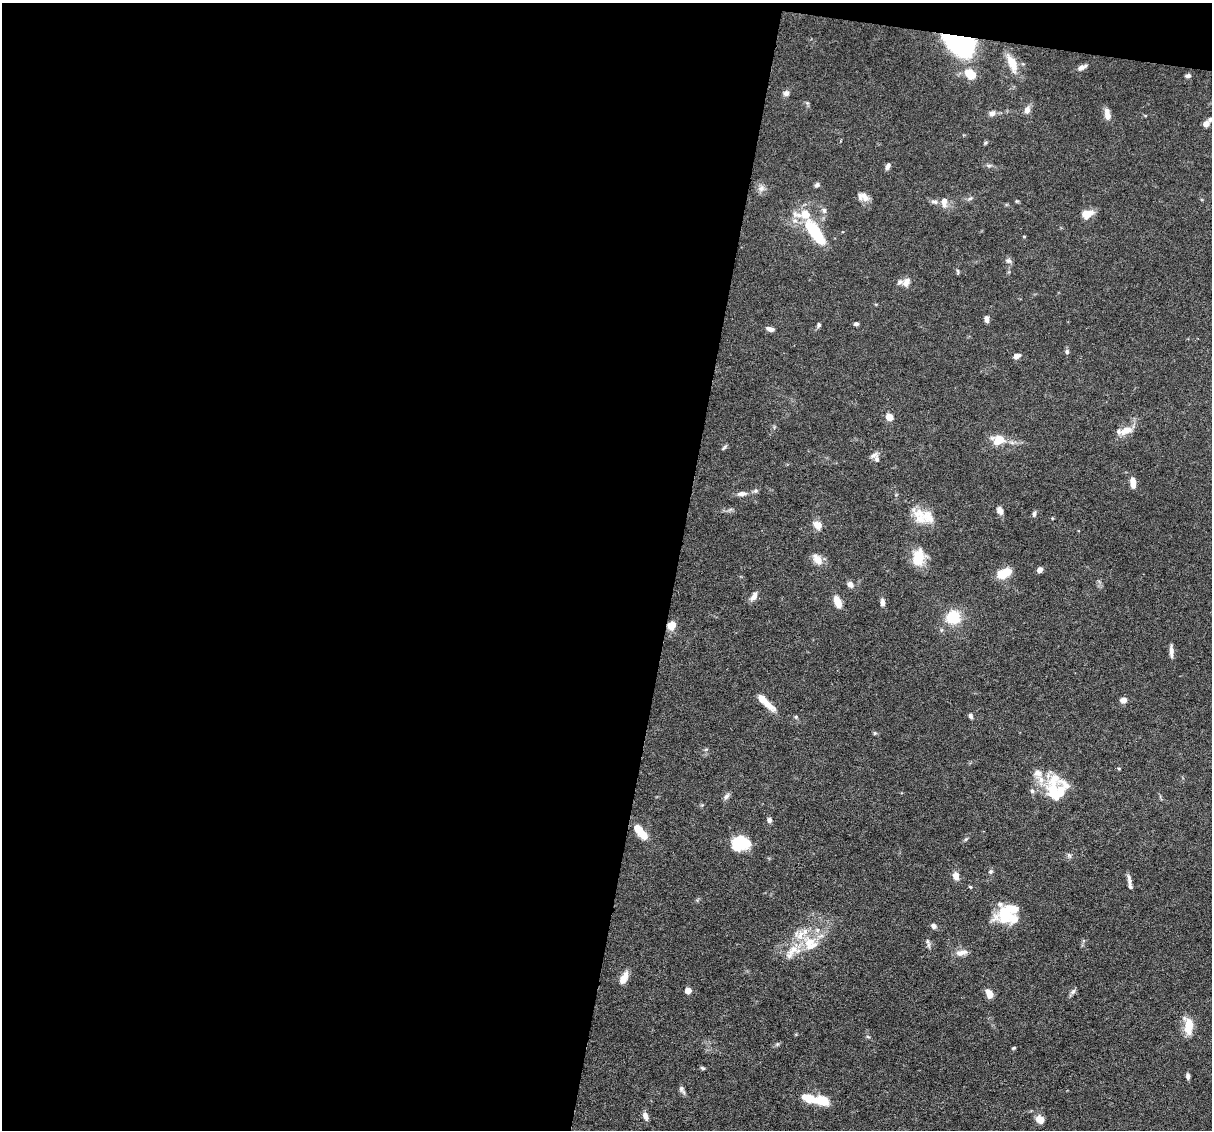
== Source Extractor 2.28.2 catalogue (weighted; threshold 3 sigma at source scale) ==
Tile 1 of 4 x 4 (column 1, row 1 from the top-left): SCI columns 1-1210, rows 3617-4744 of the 4839 x 4859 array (HDU 1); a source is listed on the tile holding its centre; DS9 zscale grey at full resolution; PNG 1214 x 1132 px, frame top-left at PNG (2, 3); no overlay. Shown black and unused: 57% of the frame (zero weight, under 3 of 6 exposures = <1% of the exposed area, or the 3 px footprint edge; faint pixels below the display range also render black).
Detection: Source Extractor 2.28.2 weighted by HDU 2 'WHT'; one run over the whole footprint, this tile lists its part. Background 0.0627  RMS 0.003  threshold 0.0122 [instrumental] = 3 sigma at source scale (4.09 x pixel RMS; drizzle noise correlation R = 1.36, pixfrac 0.8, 0.05/0.05 arcsec/px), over >= 5 px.
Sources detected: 105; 2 inside a brighter object's white glare — not listed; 10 inside a brighter listed object's ellipse — not listed separately; the other 93 listed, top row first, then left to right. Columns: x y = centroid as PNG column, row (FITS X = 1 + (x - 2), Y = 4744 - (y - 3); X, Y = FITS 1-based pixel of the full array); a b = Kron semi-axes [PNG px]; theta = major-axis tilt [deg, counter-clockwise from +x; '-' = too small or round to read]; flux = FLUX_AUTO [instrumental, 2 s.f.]
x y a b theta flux
959 43 29 19 -30 44
1012 63 27 11 -69 4.5
1082 67 13 6 23 1.2
970 74 10 7 -42 6.9
1188 76 7 5 16 0.73
786 93 7 7 - 1.1
807 103 5 5 - 0.41
1027 110 9 7 70 1.6
992 113 8 7 - 1.1
1107 114 13 6 -80 2.1
1210 119 6 5 - 0.61
1206 124 6 5 - 2.1
985 143 6 4 45 0.37
989 165 7 4 1 0.55
888 166 8 5 66 0.94
817 185 6 5 - 0.7
761 188 11 8 19 1.4
863 197 14 8 -23 2.2
970 198 7 5 30 0.57
1017 201 6 3 17 0.3
934 202 11 5 -10 0.87
944 202 14 7 89 1.9
824 210 7 6 - 0.85
1087 214 12 8 12 3.8
815 233 35 12 -54 14
1024 237 4 3 - 0.25
1008 261 9 7 -15 0.85
958 271 8 3 -76 0.38
906 282 11 8 64 1.8
986 319 7 5 -79 1.2
856 324 5 4 - 0.56
819 325 6 5 - 0.51
770 329 9 5 -15 1.2
1067 352 7 5 -77 0.58
1017 356 8 5 28 1.2
889 417 6 5 - 3.3
1126 430 18 9 17 3.3
998 440 13 10 2 5.2
724 447 10 3 45 0.46
874 455 12 6 28 1.1
1133 482 10 5 -83 2.6
755 491 7 5 -19 0.54
742 494 13 6 4 1.4
1000 511 8 6 -49 1.5
1034 514 8 5 83 0.63
928 516 27 17 -39 5.5
817 525 8 6 -45 3.4
918 558 18 12 75 6.8
817 560 16 9 -55 2.8
1040 570 6 5 - 1.3
1004 573 12 7 24 7.2
850 584 8 6 -48 1.3
754 596 12 6 63 1.6
837 601 12 6 -69 4.1
882 602 8 6 -87 1.3
953 617 18 16 31 7.7
672 625 7 6 - 4.5
1171 651 14 5 -88 1.5
1123 700 7 6 - 1.7
765 701 24 6 -44 5
970 716 7 5 -66 0.61
796 717 6 5 - 0.41
875 733 5 5 - 0.39
1119 768 5 3 - 0.3
1055 790 35 22 -82 13
1032 791 7 6 - 0.63
726 796 10 6 50 0.98
769 820 6 5 - 0.88
641 832 19 7 -49 5.9
966 839 6 4 45 0.4
740 842 16 16 - 8.5
990 872 6 6 - 0.57
956 876 9 7 -78 1.9
1129 881 16 5 -80 1.5
970 887 5 4 - 0.33
1007 912 28 19 34 11
934 926 6 5 - 0.99
809 942 20 16 44 7.1
928 945 11 4 -88 0.74
961 953 16 7 10 2
624 978 16 7 63 2.6
688 991 5 5 - 3.6
1073 991 9 5 61 0.77
989 994 9 6 -65 3.3
1188 1026 19 9 -89 5.7
868 1037 6 3 -19 0.35
1014 1048 5 4 - 0.31
703 1068 7 4 -27 0.41
1188 1076 7 4 -87 0.8
681 1089 8 7 - 0.78
822 1100 10 7 -18 8.3
645 1116 10 6 -69 1.4
1040 1119 9 8 - 2.3
Overlapping masked pixels (flux is a lower limit): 2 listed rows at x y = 959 43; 672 625
Isophote crosses this tile's border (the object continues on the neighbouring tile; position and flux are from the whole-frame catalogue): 1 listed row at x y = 1210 119